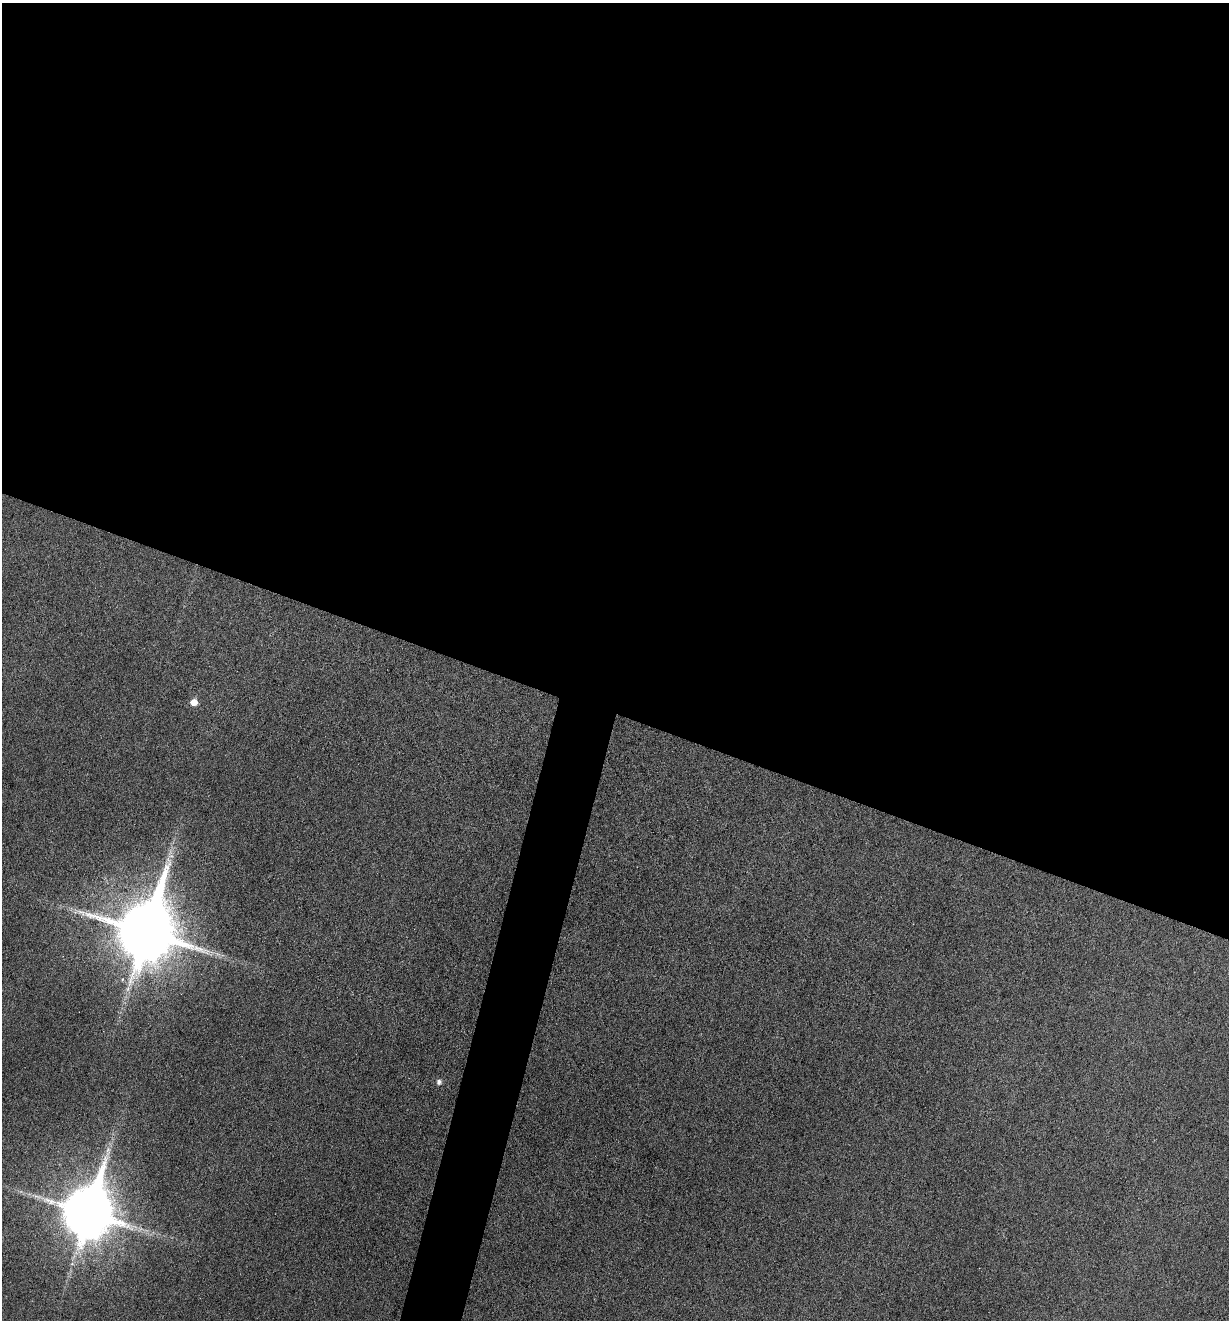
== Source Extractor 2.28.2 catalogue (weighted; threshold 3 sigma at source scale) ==
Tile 3 of 4 x 4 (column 3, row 1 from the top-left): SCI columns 2586-3812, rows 3958-5275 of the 5297 x 5275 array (HDU 1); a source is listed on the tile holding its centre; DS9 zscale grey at full resolution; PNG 1231 x 1322 px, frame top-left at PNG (2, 3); no overlay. Shown black and unused: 56% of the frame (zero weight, under 3 of 6 exposures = <1% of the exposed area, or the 3 px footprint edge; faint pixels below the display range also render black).
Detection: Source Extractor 2.28.2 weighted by HDU 2 'WHT'; one run over the whole footprint, this tile lists its part. Background 0.0601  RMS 0.0063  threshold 0.0259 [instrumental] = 3 sigma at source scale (4.09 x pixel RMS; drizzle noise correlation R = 1.36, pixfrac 0.8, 0.05/0.05 arcsec/px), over >= 5 px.
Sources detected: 5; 1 too faint to see at this stretch — not listed; the other 4 listed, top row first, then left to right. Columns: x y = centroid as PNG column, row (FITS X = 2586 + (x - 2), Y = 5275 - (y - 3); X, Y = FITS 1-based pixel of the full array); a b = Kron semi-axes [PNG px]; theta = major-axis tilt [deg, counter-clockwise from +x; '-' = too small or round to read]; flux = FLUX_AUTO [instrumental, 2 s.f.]
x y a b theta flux
194 702 6 6 - 6.9
146 931 22 18 74 4300
439 1082 6 5 - 2.2
88 1212 19 15 75 2900